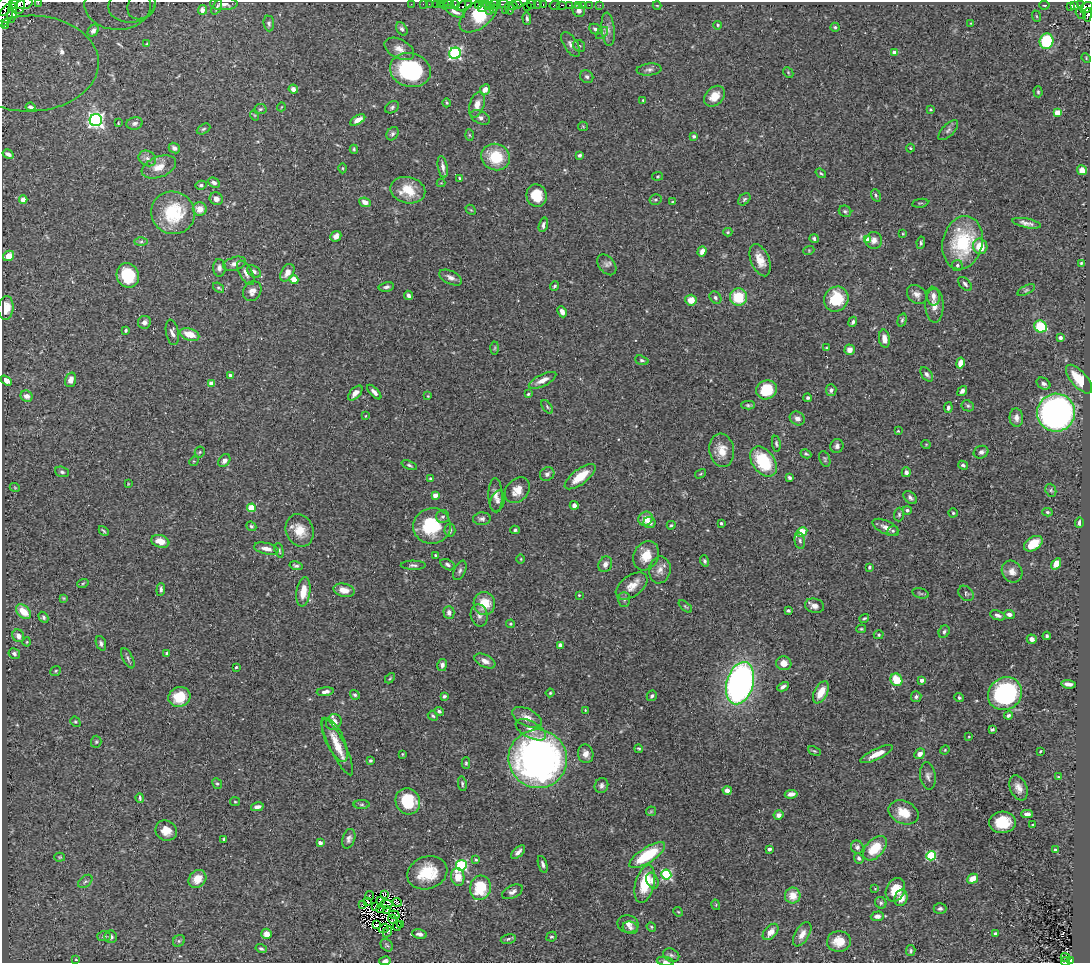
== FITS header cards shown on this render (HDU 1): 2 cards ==
NAXIS1  =                 1088
NAXIS2  =                  961

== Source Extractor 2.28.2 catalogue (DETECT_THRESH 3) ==
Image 1088 x 961 px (HDU 1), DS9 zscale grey, 1 PNG px = 1 image px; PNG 1092 x 965 px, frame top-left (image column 1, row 961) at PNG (2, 2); each listed source drawn as its Kron ellipse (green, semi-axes under 4 px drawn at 4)
Background 0.323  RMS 0.016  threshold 0.0479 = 3 sigma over >= 5 px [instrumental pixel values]
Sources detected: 470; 7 with non-positive FLUX_AUTO (blend fragments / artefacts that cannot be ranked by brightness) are neither listed nor drawn; the other 463 listed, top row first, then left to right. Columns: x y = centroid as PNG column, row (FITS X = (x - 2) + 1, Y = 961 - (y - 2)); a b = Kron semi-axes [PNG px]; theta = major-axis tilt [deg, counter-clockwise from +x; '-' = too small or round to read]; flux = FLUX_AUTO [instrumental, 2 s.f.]
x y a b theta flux
38 2 2 2 - 38
13 4 5 3 - 780
24 4 9 5 16 2800
224 4 14 6 0 7.3
411 4 2 2 - 7.9
423 4 2 2 - 8.7
429 4 2 2 - 7.9
436 4 2 2 - 9.9
455 4 4 3 - 320
468 4 3 3 - 250
486 4 3 3 - 94
496 4 5 3 - 130
503 4 5 2 - 170
517 4 5 3 - 150
537 4 3 2 - 25
543 4 3 2 - 16
18 5 9 6 -84 2600
118 5 33 25 -1 27
132 5 23 17 8 24
141 5 16 12 49 12
440 5 3 2 - 24
445 5 3 2 - 20
449 5 5 3 - 34
463 5 8 4 25 68
479 5 4 3 - 36
531 5 4 3 - 280
555 5 5 3 - 18
561 5 5 2 - 230
569 5 4 2 - 54
579 5 3 3 - 29
583 5 2 2 - 5.7
589 5 2 2 - 9.3
600 5 2 2 - 4.9
657 5 4 3 - 0.91
1044 5 5 3 - 1.2
1075 5 4 3 - 92
1080 5 4 3 - 57
4 6 10 7 70 2200
491 6 3 3 - 110
513 6 4 3 - 190
1071 6 3 3 - 79
217 7 8 3 63 2.1
482 7 5 3 - 96
527 7 3 2 - 350
493 8 3 2 - 98
1086 8 7 5 30 670
509 9 6 3 -75 130
202 10 5 4 - 3.4
489 10 3 2 - 13
505 10 3 2 - 11
579 11 7 5 -59 3.8
455 12 11 4 -26 5.5
12 13 10 4 82 1600
1080 13 6 3 -54 82
479 15 23 13 41 54
1087 15 7 4 85 150
5 16 12 6 67 2700
1036 16 6 3 -70 1.2
527 18 6 4 -86 2.4
269 23 8 5 -84 2.7
971 23 3 2 - 0.67
5 25 2 2 - 12000
718 25 4 3 - 1.4
835 27 4 4 - 2
402 29 7 5 -55 2.9
595 29 6 5 - 2.4
608 29 17 6 -84 6.2
93 31 6 5 - 3.1
602 33 7 4 45 2
1046 41 8 7 - 66
147 44 4 3 - 0.82
571 44 14 6 -58 5.5
579 46 6 5 - 2.1
399 49 16 9 -28 9.7
455 53 6 5 - 210
894 53 4 4 - 14
1086 58 5 3 - 0.93
30 63 69 48 1 550
410 70 21 17 -15 110
649 70 12 6 5 3.7
788 72 6 4 -47 1.4
587 77 7 6 - 2.7
293 89 5 4 - 5.6
485 89 6 4 48 8.8
1038 92 5 4 - 1.6
715 96 12 8 44 14
643 100 4 3 - 1.2
447 103 4 3 - 1.2
477 105 13 7 73 10
30 107 5 3 - 2.2
281 107 4 3 - 0.71
392 107 7 5 31 2.4
260 109 6 5 - 1.8
930 109 3 3 - 1
1057 113 4 4 - 25
254 115 5 3 - 0.95
480 117 10 6 -26 4.2
96 120 6 6 - 410
358 120 8 4 31 7.4
118 123 3 3 - 0.96
135 123 8 6 15 3.7
583 126 5 4 - 1.2
203 129 7 4 27 1.9
948 130 13 6 45 3.6
392 134 7 5 56 2.7
469 135 6 4 -88 1.3
694 136 4 4 - 1.7
174 148 6 5 - 2.9
910 148 4 4 - 0.95
354 149 4 3 - 1.5
8 154 6 3 -29 3.7
580 155 3 3 - 2
496 157 14 13 - 36
147 158 9 7 -29 4.8
159 167 18 10 21 13
443 167 11 5 -79 4.6
342 168 5 3 - 1.1
1082 170 5 4 - 12
821 173 5 4 - 1.4
658 176 5 4 - 1.2
459 178 4 3 - 1.2
214 183 6 4 -26 3.4
441 183 4 4 - 0.92
201 185 5 4 - 2
408 190 18 13 -12 25
537 195 11 10 - 21
876 195 6 4 -69 1.9
23 199 4 4 - 11
216 199 7 6 - 5.2
744 199 7 5 45 2
656 200 6 5 - 2
365 202 6 4 -22 7.2
672 202 4 2 - 0.8
920 203 8 2 10 1
200 209 7 6 - 11
471 210 6 4 -43 1.3
845 211 6 5 - 2.2
173 213 22 21 - 58
1026 223 15 4 -11 5.1
543 225 7 4 75 3.1
728 232 4 4 - 1.4
903 234 4 3 - 1
336 236 6 5 - 6.2
814 239 5 4 - 2.2
868 239 4 4 - 9.5
874 240 8 8 - 7.3
141 242 6 4 1 2.2
921 243 6 3 80 1.8
962 243 27 20 76 77
980 246 8 7 - 20
809 250 5 3 - 1.1
702 251 5 4 - 7.1
9 256 6 5 - 13
760 260 17 9 -68 15
1081 263 3 3 - 1.1
235 264 12 6 17 5.8
607 265 12 8 -52 3.8
957 265 5 5 - 2.2
219 268 9 6 -87 4.3
254 271 7 5 -34 2.8
246 273 13 6 -61 5.4
287 273 9 6 60 8.4
128 275 12 11 - 40
450 278 12 6 -25 5.7
294 279 4 4 - 16
965 284 8 5 -46 2.6
554 286 5 3 - 1.7
386 287 8 4 11 2.7
218 288 6 4 -38 1.7
1026 290 9 4 26 2
252 291 10 8 54 6.9
917 294 11 8 -42 5.8
408 295 5 3 - 2.9
933 296 9 6 -82 5.9
738 297 9 8 - 38
715 298 7 5 -48 2.2
836 299 13 12 - 40
691 300 5 5 - 12
934 306 17 9 -88 9.8
6 308 12 7 84 16
562 312 6 4 -64 5
902 320 7 4 74 2.1
144 322 7 6 - 4.1
853 322 5 4 - 3.1
1040 326 6 6 - 44
126 330 3 3 - 1.5
172 332 13 6 -79 4.2
190 334 10 6 -19 17
1060 337 4 3 - 4.1
884 339 9 5 -81 9.2
495 348 6 4 87 1.5
826 348 4 3 - 1.1
850 350 5 5 - 8.6
642 360 7 4 -17 1.9
960 363 5 4 - 13
927 374 8 5 -53 3.1
230 375 4 3 - 2.5
1079 379 17 8 -49 32
6 380 6 4 -31 8.3
71 380 7 5 73 6.6
542 380 15 6 26 8.6
212 384 4 4 - 20
1043 384 7 5 -32 3.2
766 390 10 9 - 32
831 390 6 5 - 3.8
962 391 5 4 - 4.3
374 392 9 4 -46 4.3
355 393 9 5 46 7.8
528 394 3 3 - 1.2
27 396 6 5 - 7.3
428 396 3 3 - 0.83
808 398 4 4 - 2.1
748 405 7 4 0 2
968 406 6 5 - 1.9
547 407 8 4 -53 1.9
948 408 5 4 - 2.9
1056 413 19 19 - 480
365 416 4 3 - 0.73
797 418 8 6 -30 5.5
1016 418 9 6 -86 5.7
898 431 4 3 - 1
776 444 8 4 -81 2
926 444 5 3 - 0.81
837 446 7 6 - 3.8
722 450 17 12 -81 16
200 452 5 5 - 1.4
981 452 7 6 - 4.3
806 454 5 4 - 1.6
825 459 8 5 -69 2
194 461 5 4 - 1.1
224 461 7 5 50 3.9
763 462 17 11 -54 56
409 465 8 4 -22 2.3
963 465 5 4 - 2
62 472 7 5 -18 2.4
906 472 5 4 - 2.9
547 474 7 6 - 3.8
700 474 6 3 31 1.2
580 477 18 7 37 23
431 478 4 4 - 1.7
789 478 4 3 - 2
128 484 4 2 - 0.7
15 488 5 3 - 0.98
517 490 14 10 48 12
1051 490 7 5 -69 2.1
435 495 4 4 - 11
496 495 17 7 -88 7.6
910 498 8 5 -44 3
497 501 11 7 70 4
574 505 4 4 - 4.2
251 508 4 4 - 40
907 510 4 4 - 2.8
1047 512 5 4 - 1.8
953 513 4 4 - 1.4
899 514 7 5 88 1.9
443 517 6 6 - 2.6
482 519 9 6 6 3.5
646 519 7 7 - 17
650 522 6 5 - 4.3
721 523 3 3 - 1.7
1079 523 5 3 - 3.4
671 525 4 4 - 1.4
251 526 5 4 - 2
432 526 19 18 - 55
886 527 14 6 -26 7
300 530 17 13 -69 20
450 530 6 5 - 2.6
515 530 4 4 - 1.8
104 531 6 2 -47 1.6
893 531 6 4 20 1.8
802 532 6 4 30 33
160 541 9 6 -17 12
800 541 8 5 -79 2.5
1033 544 10 6 32 23
266 549 13 5 -12 7.6
279 550 7 4 -75 1.8
435 555 3 2 - 1.2
646 556 15 12 61 19
521 559 5 3 - 0.88
704 561 5 4 - 2
605 564 8 6 63 5.4
1056 564 6 4 55 14
413 565 12 4 0 3
448 565 8 5 -29 3
296 566 6 4 -15 2.4
869 567 3 3 - 1.4
460 570 10 5 65 3.1
660 570 13 11 80 8
1012 572 11 10 - 8.2
83 583 6 3 19 1.3
632 586 18 10 35 12
161 589 6 4 86 2.6
344 590 11 6 -13 11
303 592 15 7 81 16
920 593 9 5 -14 2
966 593 9 6 -46 2.5
579 595 3 3 - 1.1
63 598 4 4 - 1.1
624 599 7 6 - 2.7
484 604 11 11 - 24
685 606 8 3 -40 1.4
814 606 10 7 -14 5.5
788 611 4 3 - 1.9
23 612 9 5 -44 20
449 612 6 5 - 4.8
1009 614 5 4 - 4.7
998 615 8 4 -20 3.5
479 616 11 8 -78 5.4
43 617 6 4 -59 2.2
864 618 5 3 - 1.4
511 624 4 3 - 1.3
861 629 5 4 - 1.4
944 632 6 5 - 2.4
879 635 5 4 - 1.6
18 636 6 5 - 4.8
1047 636 4 3 - 2
1032 639 5 4 - 3.4
27 642 4 4 - 1
101 643 7 5 -69 2.8
560 645 4 3 - 8.7
14 653 6 5 - 2.4
167 653 4 3 - 1.7
128 658 11 5 -62 2.7
485 661 11 6 -26 6.3
784 663 7 7 - 10
442 665 6 5 - 3.8
236 667 3 3 - 1.1
56 671 5 4 - 1.4
390 678 6 3 46 1.2
896 680 6 5 - 22
922 680 3 3 - 5.2
740 683 21 13 74 480
1068 684 7 4 -6 4.3
783 687 6 3 28 3.3
325 692 8 4 8 4.1
821 692 12 6 63 18
550 693 4 4 - 1.2
1005 694 17 16 - 140
355 695 5 4 - 2.7
444 696 4 3 - 2.5
652 696 6 4 57 2.5
179 697 11 9 17 26
916 697 5 5 - 2.4
959 698 5 4 - 1.7
585 710 3 3 - 1.1
439 711 5 4 - 2.6
1008 715 4 4 - 2.1
433 716 5 4 - 1.7
527 717 16 8 -26 10
75 722 5 4 - 1.4
334 722 8 7 - 9.2
992 729 4 3 - 2.7
531 730 17 8 -28 9.8
969 736 3 2 - 0.89
335 740 24 9 -65 15
96 742 6 5 - 1.7
337 747 32 7 -64 18
639 749 4 4 - 1.4
945 750 5 4 - 1
814 751 7 3 -24 1.6
1040 751 3 2 - 0.98
402 754 3 2 - 0.97
586 754 9 7 -79 7.5
877 754 18 5 26 12
920 754 6 5 - 5.9
538 759 29 29 - 550
370 760 3 3 - 1.9
466 763 5 4 - 1.6
928 776 14 7 -82 4.9
1058 777 3 2 - 1.2
217 784 5 4 - 1.7
462 784 7 4 -80 1.8
601 785 7 6 - 3.6
1018 788 13 8 -68 8.6
727 790 5 4 - 6.1
791 794 6 4 7 5.8
140 798 5 3 - 2.1
408 801 13 12 - 42
235 802 5 4 - 1.2
362 805 8 4 0 2
257 807 6 4 13 4.1
651 811 5 5 - 1.3
904 812 15 11 -24 19
1027 814 6 4 -2 5.2
779 815 5 4 - 4
1003 822 13 11 5 31
1032 825 3 3 - 1.5
166 831 11 10 - 12
224 839 3 3 - 1.4
349 839 10 6 72 4
320 843 4 3 - 8
857 847 6 6 - 4
875 848 14 9 47 30
769 849 3 3 - 2.7
1055 850 4 3 - 3.4
518 852 8 4 43 4.2
647 855 21 7 33 57
931 856 5 4 - 70
60 857 5 4 - 1.3
859 858 5 4 - 2.5
476 860 3 3 - 1.2
543 864 9 4 -73 3.2
461 865 5 5 - 140
427 873 20 16 20 39
666 875 5 5 - 110
458 877 9 6 -80 15
197 879 10 8 45 16
973 879 6 4 32 13
85 881 8 5 38 2.8
652 881 8 6 -67 6
645 884 19 9 76 40
480 888 12 10 77 43
875 889 4 2 - 0.62
895 890 12 9 66 19
512 892 11 6 26 4.4
384 894 3 3 - 0.36
370 896 5 2 - 2.3
793 896 8 8 - 14
901 898 8 6 74 10
381 900 4 2 - 1.3
368 902 3 2 - 1.7
397 902 4 2 - 0.29
881 903 6 5 - 2.1
363 904 3 2 - 0.23
386 904 6 2 0 2.6
716 905 5 3 - 1.1
375 907 3 2 - 1.1
940 908 6 5 - 2.6
380 909 2 2 - 0.64
387 909 4 2 - 2.2
678 912 5 4 - 1.1
394 915 5 3 - 0.28
877 916 6 4 4 4.7
393 919 5 2 - 0.54
400 924 2 2 - 0.56
628 924 10 8 -11 6.7
377 925 2 2 - 1.2
397 926 5 2 - 1.2
651 927 5 4 - 1.3
384 928 5 2 - 0.52
630 928 8 6 -17 4
387 932 6 2 64 2.8
771 932 9 6 47 8.5
995 933 4 3 - 2.5
267 934 5 5 - 10
419 934 7 4 -11 3.9
802 934 13 7 60 8.2
104 936 7 5 1 2.3
111 937 6 6 - 3.7
551 937 5 4 - 1.7
508 939 7 4 13 2.1
179 941 6 5 - 2
839 941 12 10 5 16
387 945 7 5 -44 2
261 949 6 4 -16 2.3
911 951 5 4 - 1.8
671 955 8 6 -26 3.1
1066 957 5 2 - 2.4
76 960 4 2 - 0.78
385 961 6 4 14 3.8
665 961 8 4 -7 2.7
1066 961 4 3 - 8.9
1070 961 4 3 - 39
At the frame edge (FLAGS 8, measured only in part): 16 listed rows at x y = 38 2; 24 4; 224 4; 18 5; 118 5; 132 5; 141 5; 4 6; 1086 8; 1087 15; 5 16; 30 63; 385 961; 665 961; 1066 961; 1070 961
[7 non-positive-flux detections neither listed nor drawn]